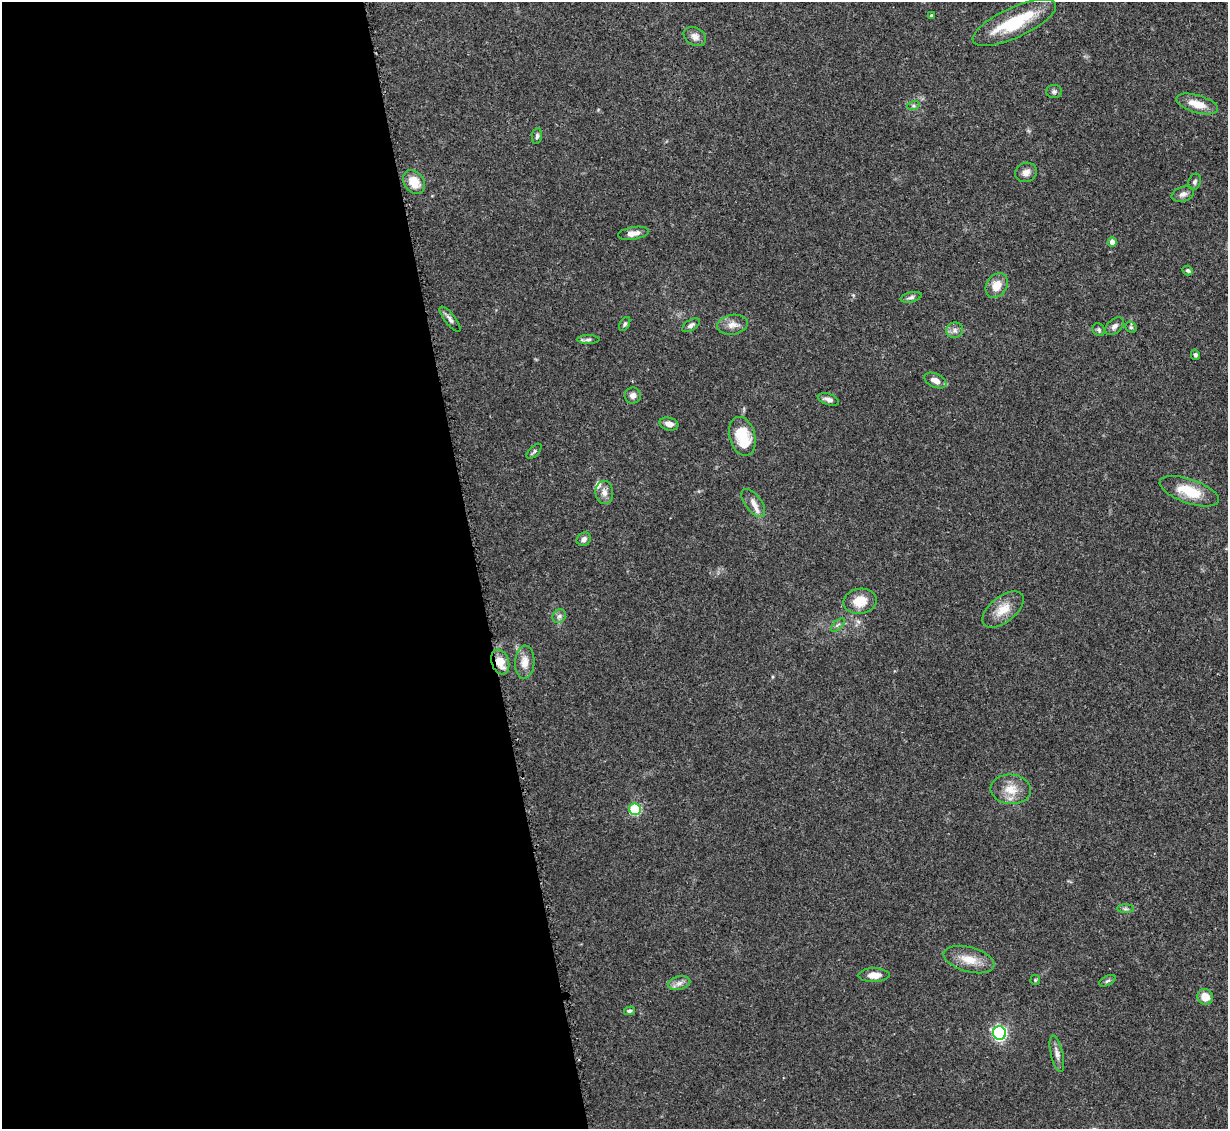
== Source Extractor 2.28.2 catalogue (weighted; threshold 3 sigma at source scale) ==
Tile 9 of 4 x 4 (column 1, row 3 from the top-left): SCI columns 54-1279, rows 1381-2507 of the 4995 x 5067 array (HDU 1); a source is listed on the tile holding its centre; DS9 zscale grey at full resolution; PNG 1230 x 1131 px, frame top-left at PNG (2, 2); each listed source drawn as its Kron ellipse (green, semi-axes under 4 px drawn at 4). Shown black and unused: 39% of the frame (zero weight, under 3 of 5 exposures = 4% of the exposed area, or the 3 px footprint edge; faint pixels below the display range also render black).
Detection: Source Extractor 2.28.2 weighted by HDU 2 'WHT'; one run over the whole footprint, this tile lists its part. Background 0.0699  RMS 0.0033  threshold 0.0151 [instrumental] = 3 sigma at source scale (4.5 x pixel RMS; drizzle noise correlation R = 1.50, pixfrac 1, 0.05/0.05 arcsec/px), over >= 5 px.
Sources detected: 57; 1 inside a brighter object's white glare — neither listed nor drawn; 2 inside a brighter listed object's ellipse — not listed separately; the other 54 listed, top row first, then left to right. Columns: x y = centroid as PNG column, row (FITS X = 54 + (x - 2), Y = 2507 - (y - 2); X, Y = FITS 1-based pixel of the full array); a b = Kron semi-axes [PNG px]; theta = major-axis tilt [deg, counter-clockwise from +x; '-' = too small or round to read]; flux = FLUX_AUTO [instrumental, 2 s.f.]
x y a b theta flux
931 16 4 3 - 0.48
1014 23 45 15 25 18
695 37 12 8 -32 2
1054 91 8 6 0 0.86
1197 104 22 9 -16 5.5
913 106 6 4 18 0.51
537 136 8 5 82 0.77
1026 172 11 9 21 2
414 182 13 10 -53 5.9
1194 182 8 6 69 0.84
1183 194 11 7 18 1.6
634 233 16 6 9 2.4
1112 242 5 4 - 2.2
1188 270 5 4 - 0.57
997 285 13 10 57 4.3
911 297 11 5 13 0.89
450 319 15 5 -52 1.3
625 324 8 4 60 0.58
691 325 10 5 33 0.97
732 325 15 10 8 2.6
1114 326 11 7 42 1.4
1131 327 6 5 - 0.57
955 330 8 7 - 1.3
1099 330 7 6 - 0.64
588 340 11 4 0 0.93
1195 355 5 4 - 0.7
935 381 12 6 -25 2.5
633 396 8 8 - 1.5
828 399 11 5 -18 1.2
669 424 9 6 -14 2
742 436 20 13 -74 10
534 451 9 5 45 0.64
1189 491 31 12 -19 9.2
604 493 11 9 -83 2.1
753 503 16 8 -53 2.7
584 539 7 6 - 1.2
860 601 17 12 11 5.8
1003 609 24 13 38 5.6
559 616 7 6 - 1
838 625 8 3 45 0.57
500 662 13 8 -71 4.3
525 662 16 9 86 3.4
1011 789 20 15 -4 5.5
635 809 6 5 - 26
1125 909 8 4 0 0.72
969 959 26 12 -16 5.8
874 975 15 7 1 2.8
1035 980 5 5 - 0.41
1107 981 9 4 27 0.73
679 983 11 6 15 1.6
1205 997 8 7 - 4.3
629 1011 5 4 - 0.58
999 1033 7 6 - 66
1057 1054 19 6 -77 1.7
Overlapping masked pixels (flux is a lower limit): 1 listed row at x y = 500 662